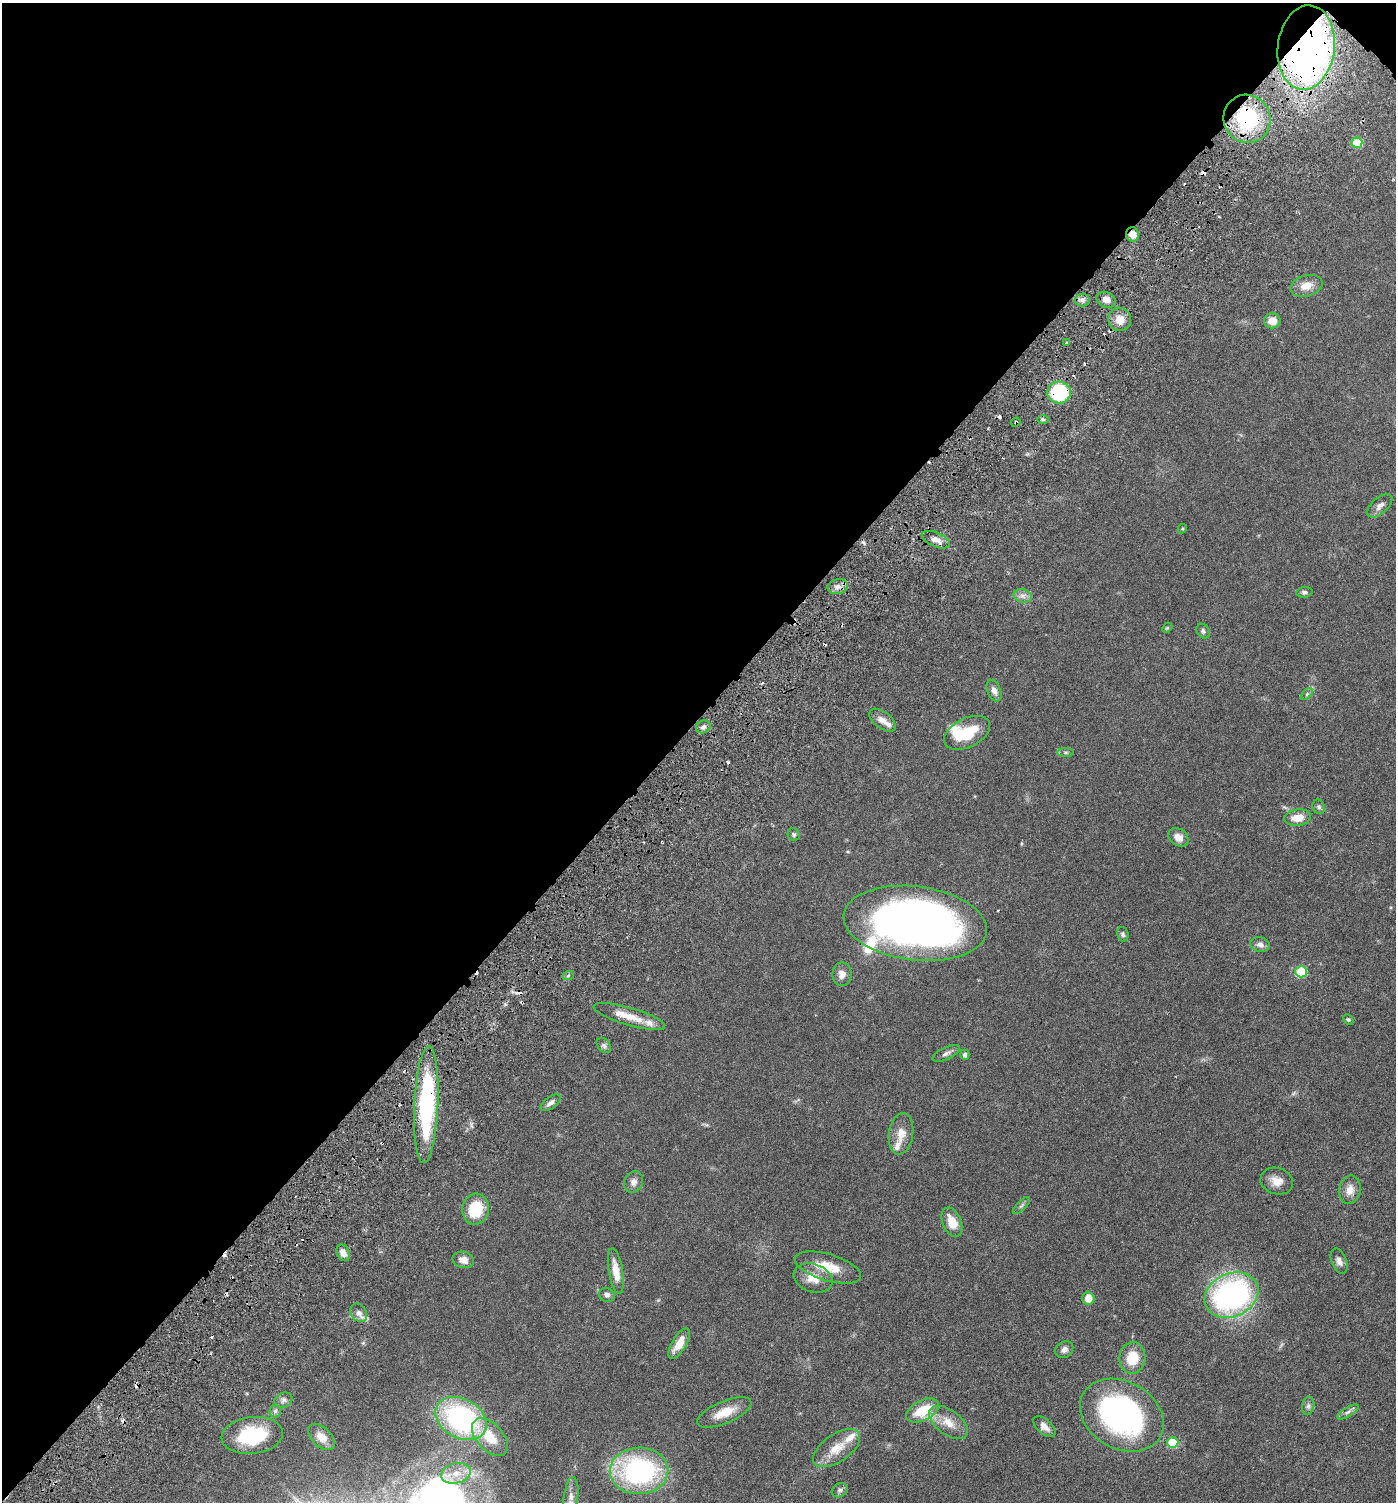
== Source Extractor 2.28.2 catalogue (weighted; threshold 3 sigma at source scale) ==
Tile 2 of 4 x 4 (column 2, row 1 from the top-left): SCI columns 1646-3039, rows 4595-6094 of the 6205 x 6192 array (HDU 1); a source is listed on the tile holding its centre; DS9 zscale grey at full resolution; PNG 1398 x 1504 px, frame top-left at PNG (2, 3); each listed source drawn as its Kron ellipse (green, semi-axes under 4 px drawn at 4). Shown black and unused: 48% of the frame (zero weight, under 3 of 6 exposures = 6% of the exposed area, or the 3 px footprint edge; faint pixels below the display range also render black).
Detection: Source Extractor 2.28.2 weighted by HDU 2 'WHT'; one run over the whole footprint, this tile lists its part. Background 0.0912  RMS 0.0046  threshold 0.0187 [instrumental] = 3 sigma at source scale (4.09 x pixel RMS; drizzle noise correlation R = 1.36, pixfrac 0.8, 0.05/0.05 arcsec/px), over >= 5 px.
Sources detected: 106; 1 too faint to see at this stretch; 14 cosmic-ray / hot-pixel residue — neither listed nor drawn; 8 inside a brighter listed object's ellipse — not listed separately; the other 83 listed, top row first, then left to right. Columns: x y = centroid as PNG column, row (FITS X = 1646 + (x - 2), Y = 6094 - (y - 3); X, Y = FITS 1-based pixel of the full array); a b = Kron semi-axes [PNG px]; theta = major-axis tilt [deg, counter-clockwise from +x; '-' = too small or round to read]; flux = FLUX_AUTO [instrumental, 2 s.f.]
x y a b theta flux
1306 47 42 28 83 260
1247 119 24 23 - 32
1357 143 5 5 - 15
1132 234 7 6 - 3.6
1306 286 16 10 15 4.7
1082 300 7 6 - 1.5
1106 300 10 7 -24 2.9
1120 319 12 11 - 4.5
1272 321 8 7 - 4.5
1066 343 3 3 - 1.3
1059 392 12 11 - 32
1043 419 6 4 -1 0.68
1016 422 5 3 - 0.5
1380 506 15 8 42 2.3
1182 529 5 3 - 0.42
936 540 15 7 -23 2.9
838 587 10 7 13 2.4
1304 592 8 5 7 1
1023 596 9 6 -13 1.8
1167 628 5 4 - 0.47
1203 631 8 6 -56 0.98
994 691 11 6 -68 2
1307 694 7 4 46 0.67
882 720 15 8 -37 3.2
703 727 7 6 - 1.5
967 733 25 14 26 14
1065 752 8 4 -1 0.8
1319 807 7 6 - 0.96
1297 818 13 8 7 5.5
794 834 6 6 - 0.76
1178 837 11 8 -35 3.3
915 923 72 37 -7 250
1123 934 7 5 -73 0.92
1260 945 10 7 -13 1.8
1301 972 6 5 - 25
842 974 12 9 -90 3.2
568 976 6 3 21 0.6
629 1016 37 9 -16 7.5
1348 1020 6 4 -47 0.65
604 1045 8 6 -49 1.1
946 1053 15 6 25 1.5
965 1055 5 4 - 1.4
551 1103 12 5 38 1.6
426 1105 59 12 87 55
901 1134 21 12 81 5.1
1277 1181 16 13 -18 4.4
633 1182 11 9 63 2.2
1350 1190 14 10 80 3.6
1021 1206 11 4 45 0.89
475 1209 15 13 77 14
952 1222 15 9 -68 6.7
343 1253 9 6 -64 2.6
463 1260 11 8 -15 2.9
1339 1261 13 7 -68 2.2
828 1268 34 13 -17 10
616 1271 23 7 -80 6.1
813 1278 20 14 -19 6.5
607 1295 8 7 - 1.3
1231 1295 28 21 24 98
1088 1298 6 6 - 4.7
359 1313 10 7 -56 2
679 1343 17 7 60 6
1064 1350 9 7 34 1.7
1132 1358 16 13 83 9.8
283 1400 9 7 23 1.4
1308 1406 9 6 80 1.2
923 1410 18 10 27 12
275 1411 6 6 - 0.96
724 1412 29 11 23 7.8
1348 1412 12 4 31 1.4
1122 1415 44 33 -29 98
461 1418 27 19 -29 67
948 1422 22 12 -37 6.6
1044 1427 13 7 -42 2.7
252 1435 31 18 6 26
321 1437 16 9 -45 4.8
490 1437 22 13 -48 10
1173 1442 6 5 - 13
837 1448 27 13 34 8.1
639 1471 29 23 1 67
456 1473 15 10 12 5.3
840 1490 8 6 30 1.1
571 1496 20 7 83 3.1
Overlapping masked pixels (flux is a lower limit): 6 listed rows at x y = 1306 47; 1247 119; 1132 234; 1059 392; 1016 422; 426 1105